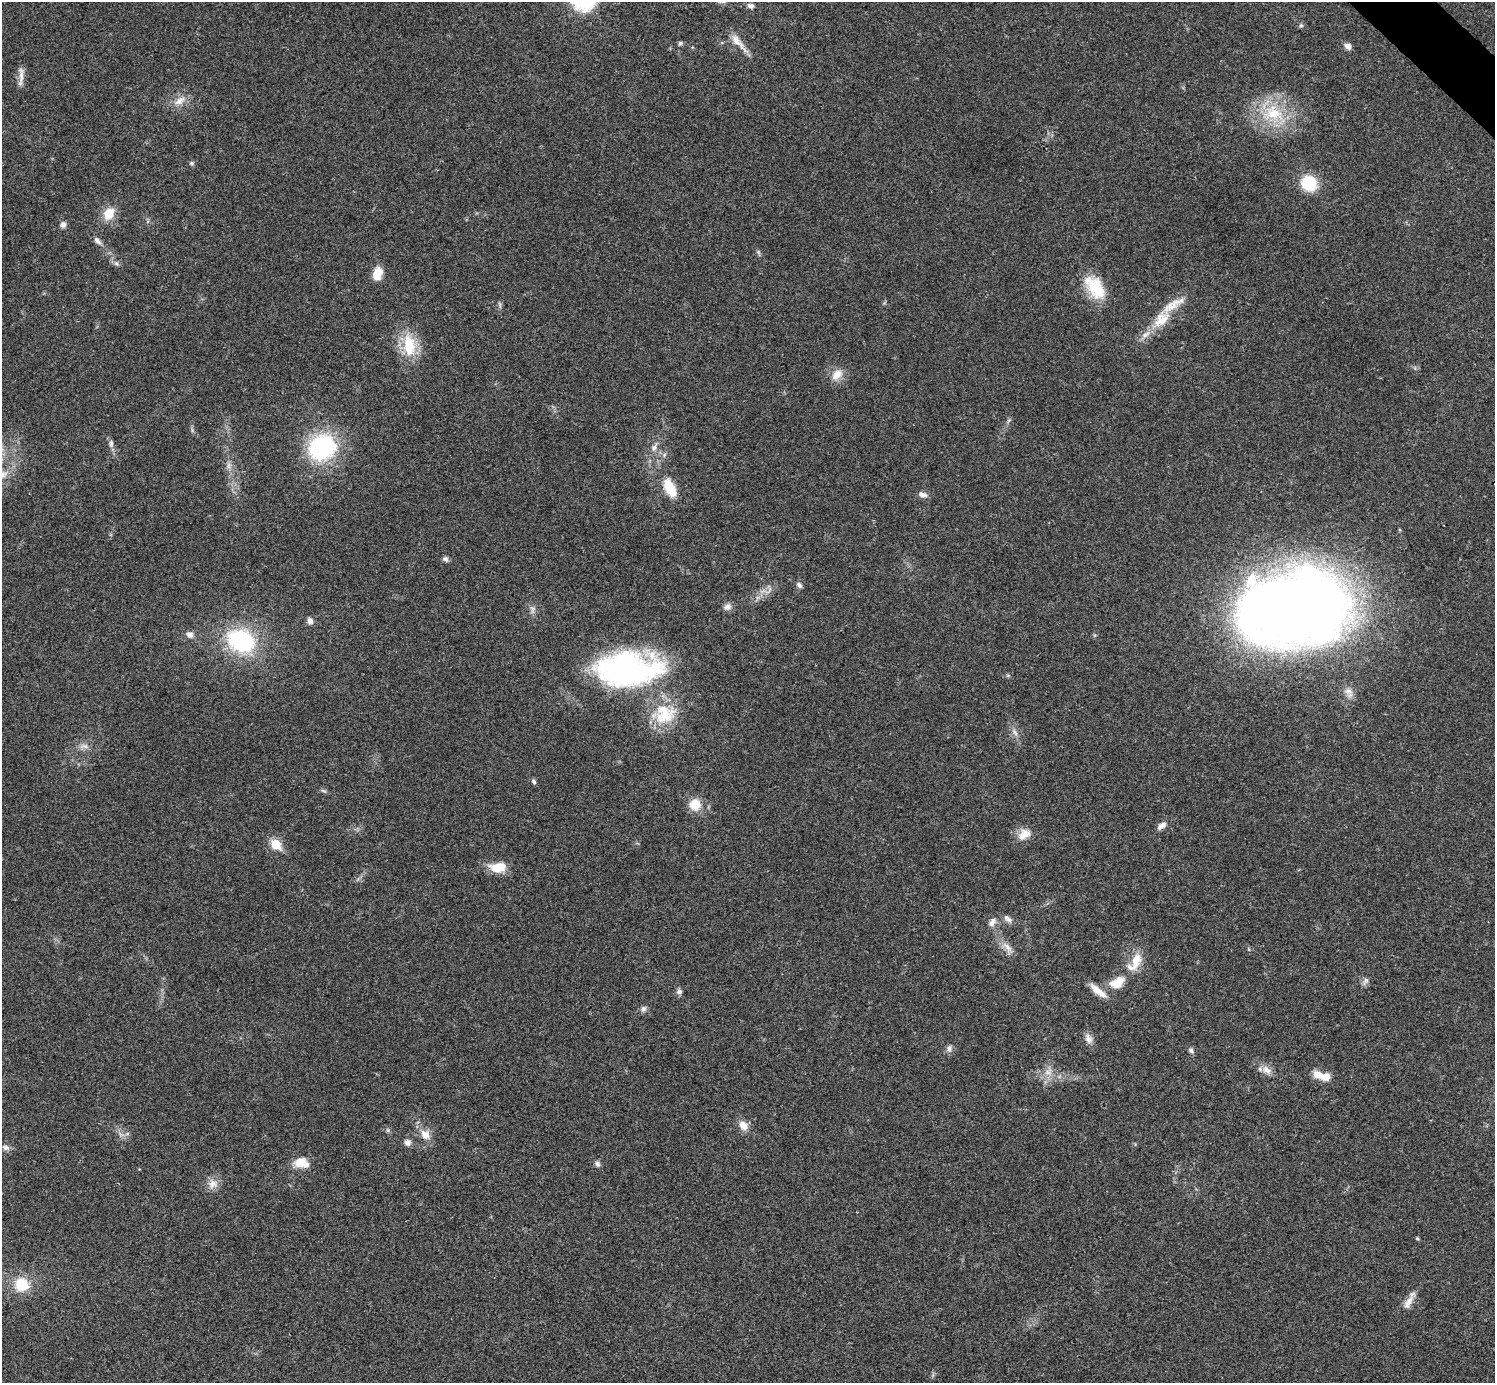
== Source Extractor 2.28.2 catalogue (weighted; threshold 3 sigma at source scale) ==
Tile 10 of 4 x 4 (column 2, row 3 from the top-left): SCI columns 1501-2993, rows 1682-3062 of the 5983 x 5983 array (HDU 1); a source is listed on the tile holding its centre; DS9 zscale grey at full resolution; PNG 1497 x 1385 px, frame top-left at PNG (2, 2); no overlay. Shown black and unused: <1% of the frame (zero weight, under 3 of 4 exposures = <1% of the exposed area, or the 3 px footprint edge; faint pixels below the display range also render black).
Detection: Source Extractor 2.28.2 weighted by HDU 2 'WHT'; one run over the whole footprint, this tile lists its part. Background 0.0192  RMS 0.004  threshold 0.0179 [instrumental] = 3 sigma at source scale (4.5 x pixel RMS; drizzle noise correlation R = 1.50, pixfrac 1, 0.05/0.05 arcsec/px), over >= 5 px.
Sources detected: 82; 1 too faint to see at this stretch — not listed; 7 inside a brighter listed object's ellipse — not listed separately; the other 74 listed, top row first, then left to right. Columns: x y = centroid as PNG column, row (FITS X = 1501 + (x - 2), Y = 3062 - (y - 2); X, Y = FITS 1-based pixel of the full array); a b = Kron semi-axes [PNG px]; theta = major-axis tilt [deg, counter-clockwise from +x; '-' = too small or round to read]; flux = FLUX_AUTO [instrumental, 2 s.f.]
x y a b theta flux
751 6 9 7 -21 1.3
1301 26 6 5 - 0.75
738 42 34 8 -49 4.9
680 43 6 5 - 0.82
1348 46 9 7 -29 1.9
21 75 25 6 -90 3
180 101 18 10 36 4.2
1273 113 33 25 -18 23
192 163 6 5 - 0.75
1309 183 13 12 - 18
109 214 13 11 59 7.8
63 224 7 6 - 1.6
97 241 11 7 -47 1.7
116 263 8 6 -44 1.2
377 274 14 9 73 7.1
1095 287 35 19 -54 15
500 304 9 3 -69 0.63
1161 319 30 16 47 11
409 345 29 15 -83 15
837 375 15 11 47 4.9
111 443 10 6 -90 1.4
322 447 25 22 31 51
654 447 13 7 61 2.5
229 466 9 6 71 1.5
670 488 22 12 -64 9.7
923 495 11 7 -15 2
445 559 8 6 -34 1.1
799 585 8 6 -52 1.1
769 590 14 4 55 1.7
727 606 11 9 41 1.9
532 609 13 7 -85 1.8
1294 609 105 71 5 530
310 621 8 7 - 1.7
190 635 9 7 -37 2.1
241 641 28 22 -25 42
627 669 70 35 2 110
1008 675 6 4 19 0.56
1348 691 12 10 -27 2.7
665 715 31 20 9 15
1015 732 12 6 -56 1.8
84 746 14 6 5 2.3
534 781 7 5 -57 0.86
323 791 8 4 -10 0.73
695 804 13 13 - 7
1161 826 12 7 35 2.1
1024 834 19 13 36 4.8
276 844 6 5 - 20
498 867 22 12 2 7.7
1006 917 10 8 -64 1.8
992 922 14 8 59 2.4
1007 948 19 8 -52 3.5
1136 961 26 12 73 7.4
1365 981 12 6 58 1.5
1117 982 22 13 28 7.5
679 992 8 7 - 1.2
644 1009 9 7 61 1.3
1088 1039 14 9 -65 2.5
949 1049 11 7 84 1.5
1191 1051 8 6 -52 1.1
1266 1070 15 9 -39 3.3
1048 1072 12 10 23 3.5
1318 1075 14 9 -21 4.8
743 1125 12 9 -47 4
388 1130 6 6 - 0.71
127 1134 7 4 19 0.73
425 1135 16 12 -44 4.6
407 1142 8 8 - 2
6 1147 11 7 -12 1.7
300 1162 16 12 21 5.7
597 1164 8 6 -59 1.3
213 1184 14 13 - 3.7
1417 1239 4 4 - 0.53
22 1284 14 13 - 12
1408 1302 26 8 56 3.6